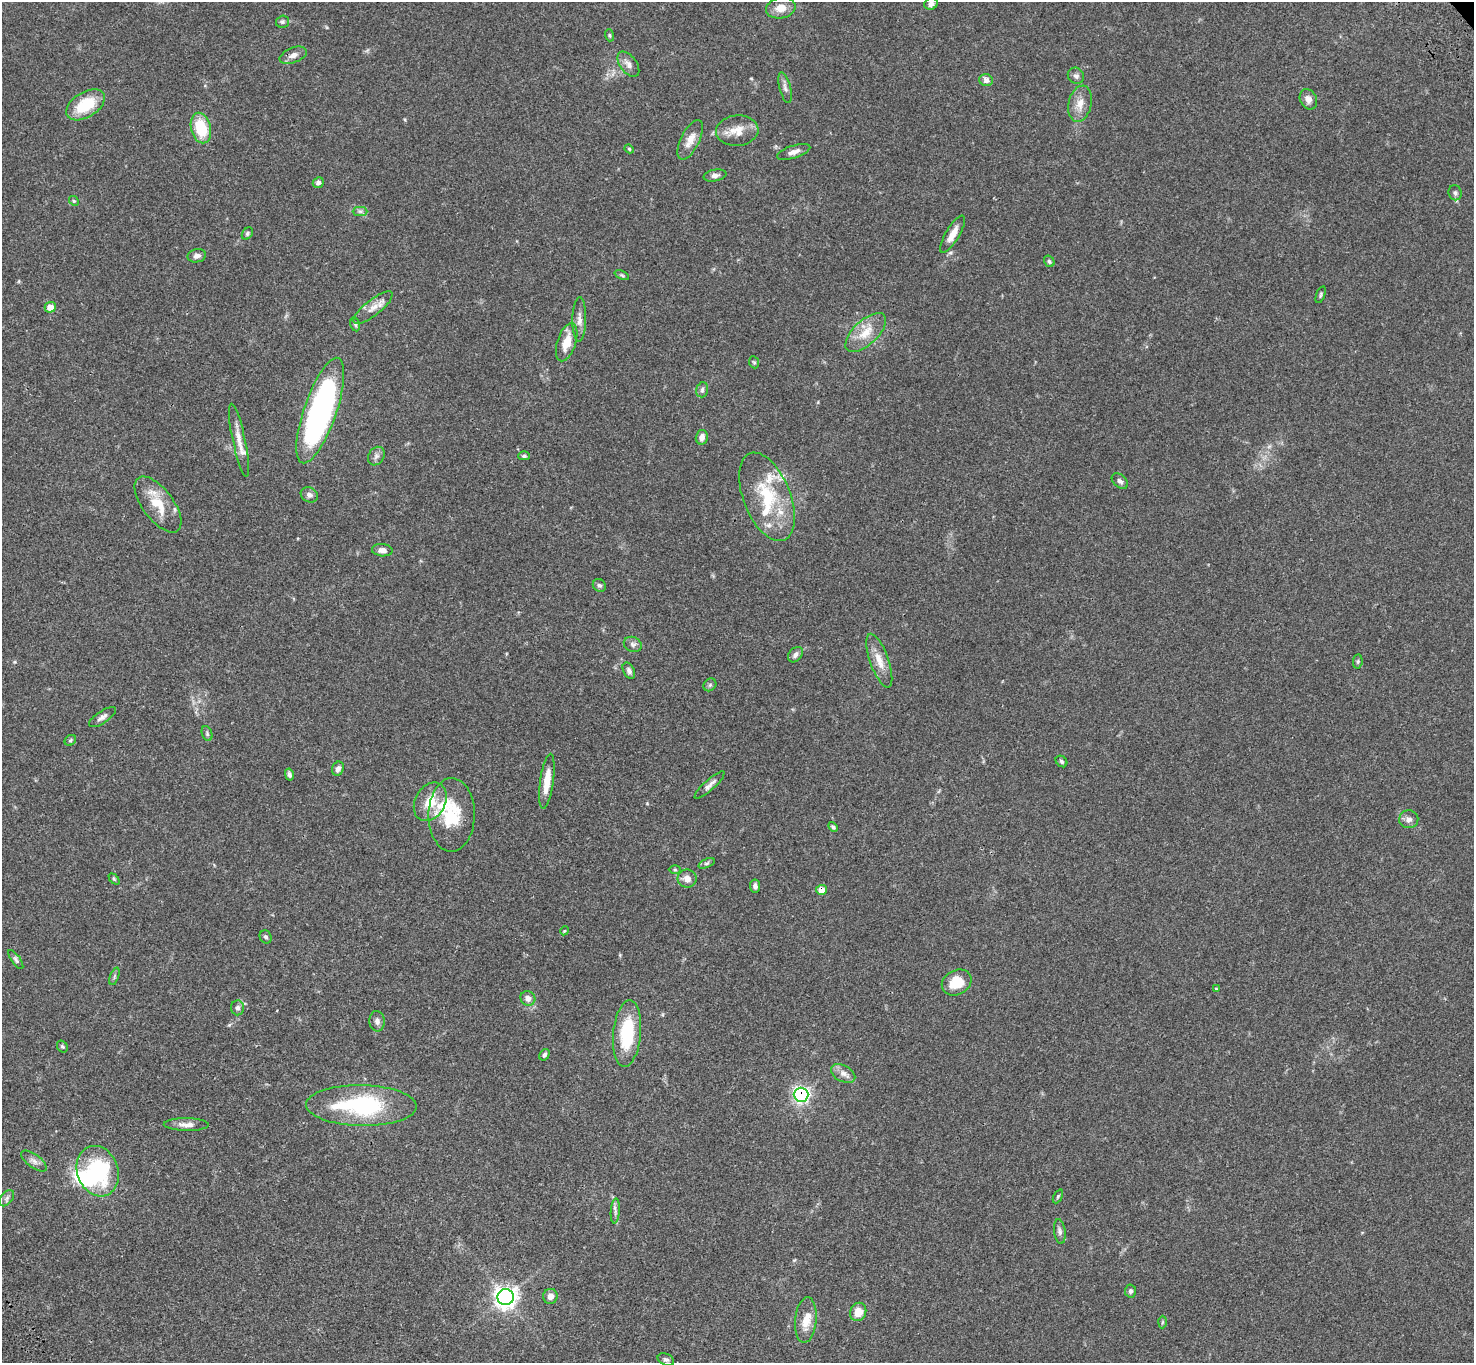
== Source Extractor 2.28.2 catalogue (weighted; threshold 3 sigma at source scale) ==
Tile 7 of 4 x 4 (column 3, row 2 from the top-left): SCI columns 3048-4519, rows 3101-4461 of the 6094 x 6064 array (HDU 1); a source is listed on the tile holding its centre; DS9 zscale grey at full resolution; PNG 1476 x 1365 px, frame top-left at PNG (2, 2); each listed source drawn as its Kron ellipse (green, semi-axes under 4 px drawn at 4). Shown black and unused: <1% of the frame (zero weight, under 3 of 4 exposures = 6% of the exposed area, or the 3 px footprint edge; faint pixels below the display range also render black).
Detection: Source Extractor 2.28.2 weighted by HDU 2 'WHT'; one run over the whole footprint, this tile lists its part. Background 0.0621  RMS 0.0055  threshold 0.0245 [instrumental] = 3 sigma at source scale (4.5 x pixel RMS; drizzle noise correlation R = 1.50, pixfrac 1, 0.05/0.05 arcsec/px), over >= 5 px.
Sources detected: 106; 6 inside a brighter listed object's ellipse — not listed separately; the other 100 listed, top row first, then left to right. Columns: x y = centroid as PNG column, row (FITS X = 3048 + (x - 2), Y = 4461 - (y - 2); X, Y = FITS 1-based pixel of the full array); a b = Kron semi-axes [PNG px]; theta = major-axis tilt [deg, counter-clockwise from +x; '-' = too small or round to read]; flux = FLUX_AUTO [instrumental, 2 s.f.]
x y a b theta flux
931 4 7 5 23 2.1
781 8 15 10 12 5.9
282 22 7 6 - 1
609 35 6 4 -74 0.73
293 55 14 7 21 3
628 64 14 8 -54 3.2
1076 76 8 7 - 1.7
986 80 7 6 - 3.1
785 87 16 5 -75 2.2
1308 99 10 8 -64 3
1080 104 18 11 78 6.1
86 105 21 12 32 19
201 128 15 10 -76 20
737 131 21 15 5 8.3
690 140 21 9 63 5.7
629 149 4 4 - 0.53
794 152 17 6 18 3
715 175 11 5 11 2.1
318 183 6 5 - 1.7
1455 193 7 6 - 1.4
74 201 5 4 - 0.67
360 211 7 4 -1 1.2
247 233 7 5 53 0.91
953 234 21 7 59 5.4
197 256 9 6 12 2.3
1049 261 6 5 - 0.95
622 275 8 4 -24 0.85
1321 295 9 4 71 0.93
50 307 5 5 - 7.3
373 308 24 8 38 5.2
579 319 22 7 89 3.6
355 324 7 4 -78 0.96
866 333 25 12 43 10
567 342 20 9 72 8.8
754 362 6 5 - 0.83
702 390 8 5 74 1.4
320 411 55 16 71 150
702 437 7 6 - 2.7
239 440 37 6 -78 5.7
376 456 10 7 58 2.1
524 456 6 4 -1 1
1120 481 9 6 -40 1.7
309 495 9 7 -29 2.1
767 497 47 23 -68 31
158 504 33 15 -53 14
382 550 10 6 -5 3.4
599 585 7 6 - 1.2
633 644 9 7 -24 1.8
795 655 9 6 48 1.9
879 661 28 9 -70 7.6
1358 661 7 4 83 0.83
629 671 9 5 -62 1.5
710 685 7 5 45 1.1
102 717 15 6 34 2.3
207 734 7 5 -66 0.97
70 740 6 5 - 0.84
1061 761 6 5 - 0.95
338 769 7 5 67 2.2
289 775 6 4 -77 1.4
547 781 28 6 82 8.3
710 785 20 5 43 2.8
430 802 20 15 61 12
452 815 37 23 89 25
1409 819 9 9 - 2.5
833 827 5 4 - 0.91
706 863 9 4 21 1.1
675 870 6 4 -1 0.62
114 879 6 4 -45 0.67
687 879 9 9 - 3.8
755 886 6 5 - 1.5
821 890 5 5 - 6.3
564 931 4 3 - 0.47
266 937 7 5 -60 1.2
16 959 11 4 -54 1.2
114 976 9 3 69 0.83
957 982 15 12 30 13
1216 989 4 4 - 0.44
528 998 8 7 - 3
237 1008 7 6 - 1.7
377 1021 10 7 -85 2.1
627 1034 33 14 85 27
62 1046 6 5 - 0.82
544 1055 6 4 57 1.2
843 1074 13 8 -29 3.4
801 1095 7 7 - 120
361 1106 55 20 -1 59
186 1125 22 6 -1 3.9
34 1161 15 6 -36 2.6
98 1171 26 20 -71 47
1058 1196 7 4 63 0.78
7 1198 9 5 50 1.6
615 1211 12 4 85 1.7
1060 1231 12 5 -83 1.8
1131 1291 6 5 - 1.2
550 1296 7 7 - 3.5
505 1297 8 8 - 320
858 1312 9 8 - 6.9
806 1320 23 10 84 8.3
1162 1322 6 4 88 0.64
666 1360 9 5 -24 1.3
Overlapping masked pixels (flux is a lower limit): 2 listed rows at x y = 821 890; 801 1095
Isophote crosses this tile's border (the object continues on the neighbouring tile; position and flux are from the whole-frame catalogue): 1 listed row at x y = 931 4